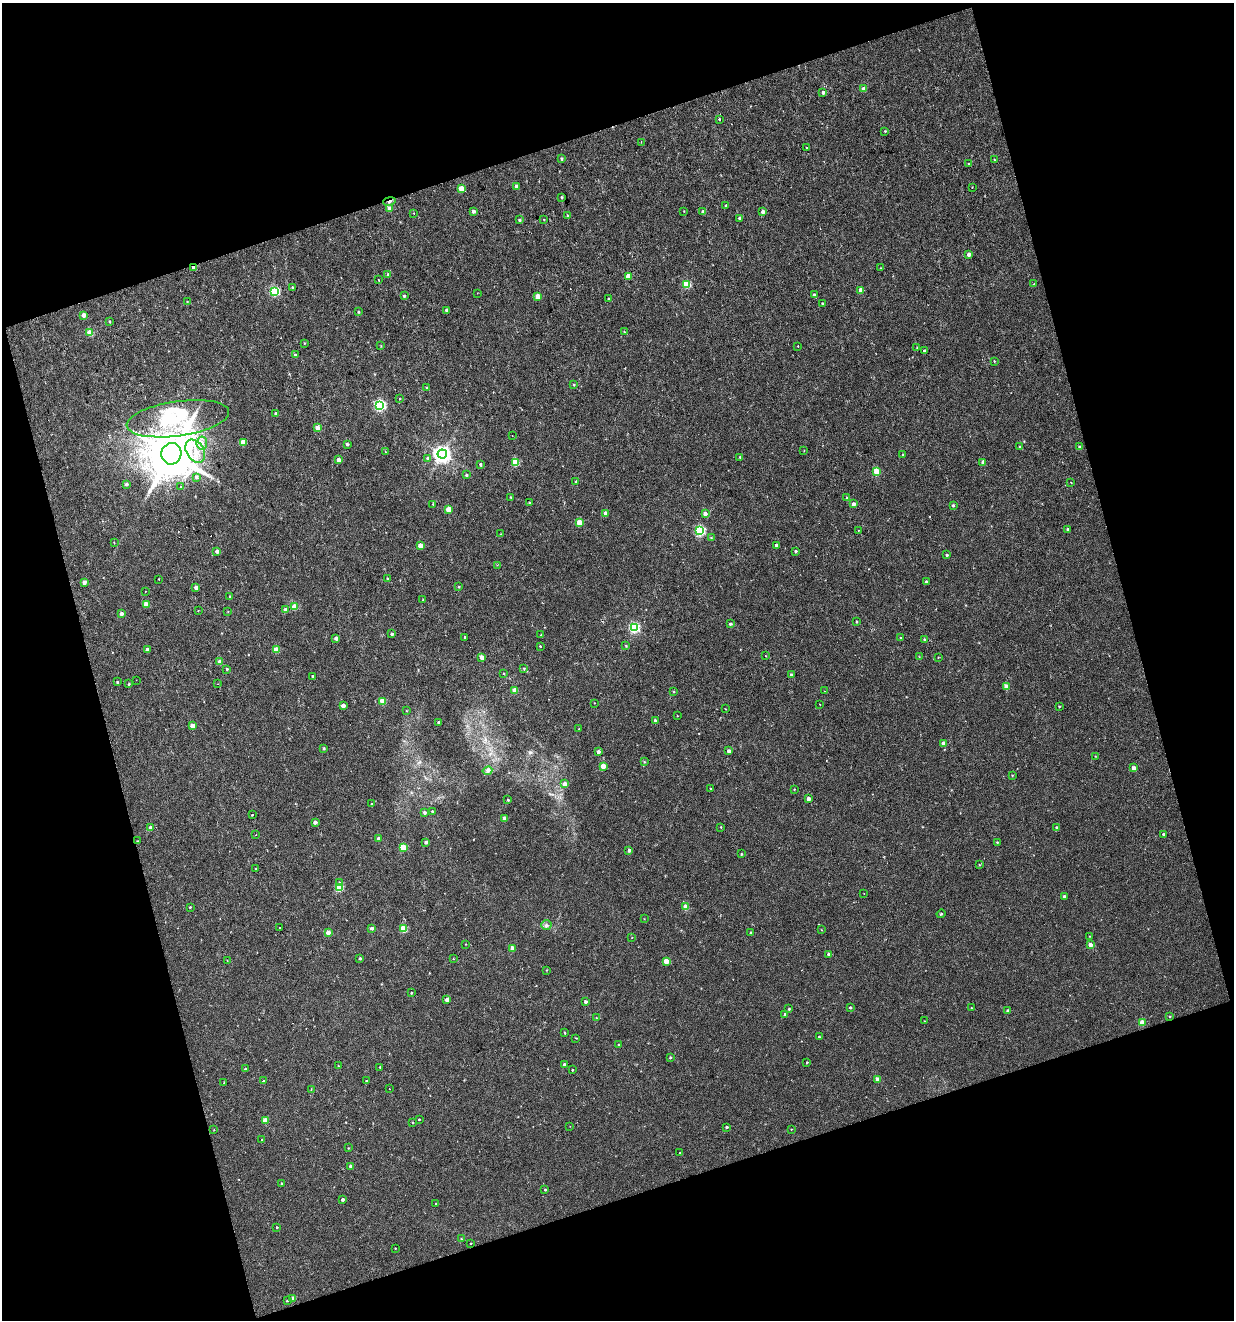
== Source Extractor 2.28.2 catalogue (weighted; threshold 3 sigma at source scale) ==
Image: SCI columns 53-2515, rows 1-2635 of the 2551 x 2635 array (HDU 1 of 3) = the unmasked area's bounding box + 8 px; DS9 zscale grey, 2 x 2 block average (1 PNG px = mean of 2 x 2 image px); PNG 1236 x 1322 px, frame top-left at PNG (2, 3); each listed source drawn as its Kron ellipse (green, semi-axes under 4 px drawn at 4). Shown black and unused: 36% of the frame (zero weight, under 2 of 3 exposures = <1% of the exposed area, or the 3 px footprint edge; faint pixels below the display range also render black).
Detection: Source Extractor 2.28.2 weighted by HDU 2 'WHT'. Background 3.53e-04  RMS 0.0024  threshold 0.0107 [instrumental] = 3 sigma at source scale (4.5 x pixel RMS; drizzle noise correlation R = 1.50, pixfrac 1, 0.0396/0.0396 arcsec/px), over >= 5 px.
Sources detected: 285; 4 cosmic-ray / hot-pixel residue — neither listed nor drawn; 2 inside a brighter listed object's ellipse — not listed separately; the other 279 listed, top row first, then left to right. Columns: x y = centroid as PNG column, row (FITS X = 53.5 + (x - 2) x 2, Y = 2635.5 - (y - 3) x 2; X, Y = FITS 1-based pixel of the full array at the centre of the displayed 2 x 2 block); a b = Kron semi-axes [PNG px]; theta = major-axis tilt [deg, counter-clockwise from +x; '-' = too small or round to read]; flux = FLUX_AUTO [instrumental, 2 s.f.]
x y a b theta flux
864 89 3 3 - 5.8
823 92 3 3 - 1.2
719 119 2 2 - 2.5
885 131 3 2 - 0.44
641 142 2 2 - 0.26
806 148 3 2 - 0.52
562 159 3 2 - 0.77
994 160 3 2 - 0.36
968 164 3 2 - 0.46
516 186 3 3 - 1.3
972 187 2 2 - 0.22
461 189 3 3 - 10
562 197 3 2 - 0.58
389 201 6 2 12 3.3
726 206 3 2 - 0.71
389 208 3 3 - 2.3
473 211 3 3 - 2
684 211 2 2 - 0.23
703 212 3 3 - 1.7
763 212 3 3 - 2.3
414 213 2 2 - 0.31
568 215 3 2 - 0.46
740 218 3 2 - 0.82
520 220 3 3 - 0.76
544 220 3 2 - 0.29
969 254 3 3 - 2
194 267 3 2 - 3.6
880 268 2 2 - 0.19
388 274 3 2 - 0.65
628 276 3 3 - 8
379 280 2 2 - 0.58
687 284 3 3 - 25
1034 284 2 2 - 0.38
292 288 3 3 - 0.63
861 290 3 3 - 4.3
274 291 3 3 - 48
477 293 2 2 - 0.32
814 295 3 2 - 1.2
404 296 3 3 - 0.83
538 296 3 3 - 7.5
608 299 3 2 - 0.49
187 301 3 2 - 0.24
823 304 2 2 - 1.1
447 310 3 3 - 1.6
359 312 3 2 - 0.64
84 315 3 3 - 3
109 321 3 2 - 0.36
624 332 3 2 - 0.3
90 333 3 3 - 11
304 343 3 2 - 0.37
381 346 3 2 - 0.29
798 346 2 2 - 0.44
917 347 2 2 - 0.38
924 351 3 2 - 1
295 355 3 3 - 1
994 361 3 2 - 0.34
574 385 3 3 - 0.51
426 387 2 2 - 0.28
399 398 2 2 - 0.31
380 405 4 3 - 79
276 414 3 2 - 1.4
178 419 52 17 8 36
317 428 3 3 - 5.5
512 436 2 2 - 0.19
243 442 3 3 - 7.1
202 443 6 5 - 2.6
347 444 3 3 - 0.97
1020 447 3 2 - 0.32
1080 447 3 3 - 0.91
804 450 2 2 - 0.29
195 451 12 8 -59 8.5
386 452 2 2 - 0.25
171 454 10 10 - 4100
442 454 5 4 - 290
903 455 3 2 - 0.46
740 457 3 2 - 0.5
428 458 4 3 - 0.86
339 460 3 3 - 3.5
983 462 3 2 - 3.3
516 463 3 3 - 15
480 464 2 2 - 0.96
877 472 3 3 - 14
466 475 3 3 - 0.71
196 477 4 3 - 1.1
576 482 3 2 - 0.56
1071 483 2 2 - 0.58
126 484 3 3 - 1.2
181 487 2 2 - 1.6
511 497 3 3 - 0.54
847 498 3 2 - 0.48
530 503 3 3 - 0.5
433 504 2 2 - 0.31
853 504 3 3 - 2.6
953 505 3 3 - 0.8
449 509 3 3 - 9.5
605 513 3 3 - 2.6
705 514 3 3 - 2.4
579 523 3 3 - 8.6
1068 529 3 2 - 0.69
858 530 2 2 - 0.22
700 531 3 3 - 56
501 534 3 2 - 0.27
711 537 3 3 - 0.43
114 543 3 2 - 0.24
776 545 2 2 - 1
420 546 3 3 - 6
217 551 3 3 - 1.9
796 551 3 2 - 0.97
947 555 2 2 - 0.87
497 565 2 2 - 0.24
159 579 2 2 - 0.27
387 579 3 2 - 0.65
84 582 3 2 - 3.2
926 582 3 3 - 0.87
459 587 2 2 - 0.4
196 588 3 3 - 2.8
145 591 2 2 - 0.36
230 597 3 2 - 0.45
423 600 2 2 - 0.49
146 604 3 3 - 4.3
294 607 3 3 - 8.9
286 609 3 3 - 2.4
198 610 2 2 - 0.57
228 612 3 2 - 0.25
121 614 3 3 - 2.3
857 622 3 2 - 0.48
730 624 3 3 - 0.94
634 628 3 3 - 58
392 634 3 2 - 1.2
541 635 3 2 - 0.24
465 637 2 2 - 1.2
336 638 3 3 - 2.2
900 638 3 2 - 0.45
924 639 3 3 - 0.61
540 646 2 2 - 0.47
626 646 3 3 - 0.52
276 649 3 3 - 7.2
147 650 3 2 - 1.9
766 656 2 2 - 0.3
482 657 3 3 - 4.4
919 657 2 2 - 0.22
938 657 2 2 - 0.24
220 662 3 3 - 4.4
524 668 3 3 - 0.5
227 669 3 3 - 0.54
503 673 3 2 - 0.26
791 675 2 2 - 1.2
313 676 2 2 - 0.81
136 680 2 2 - 0.22
117 682 3 2 - 0.53
129 684 3 3 - 0.54
218 684 2 2 - 0.26
1006 687 3 3 - 3.7
515 690 3 3 - 7.6
825 691 2 2 - 0.27
673 692 3 2 - 0.36
383 701 3 3 - 13
594 703 2 2 - 0.23
820 704 2 2 - 0.22
343 706 3 2 - 3
1059 706 3 2 - 0.43
725 709 2 2 - 0.26
406 711 2 2 - 0.28
677 716 2 2 - 0.21
655 720 2 2 - 1
439 722 3 2 - 0.64
193 726 3 3 - 4.7
579 729 2 2 - 0.46
943 744 3 3 - 3.3
324 748 3 2 - 0.67
729 751 3 2 - 2.2
598 752 3 3 - 2
1095 756 2 2 - 0.25
644 762 3 2 - 0.39
603 766 3 3 - 6.5
1133 768 3 3 - 2.7
487 771 5 3 - 1.1
1012 775 3 2 - 0.37
565 784 3 3 - 3
710 788 2 2 - 0.39
794 789 2 2 - 0.33
808 799 3 2 - 2.9
508 800 2 2 - 0.62
371 804 2 2 - 0.27
432 811 2 2 - 0.62
424 813 3 3 - 1.1
252 815 2 2 - 1.7
504 818 3 3 - 2.8
315 822 3 3 - 2.1
721 827 3 2 - 0.35
1056 827 3 2 - 0.57
150 828 3 3 - 2.8
1164 834 3 2 - 0.96
256 835 2 2 - 1.2
379 838 3 2 - 2.1
138 841 3 2 - 0.24
426 842 3 2 - 1.3
997 842 3 2 - 0.41
403 848 3 3 - 19
629 850 3 3 - 1.3
741 854 3 3 - 0.51
979 865 3 2 - 0.34
256 869 2 2 - 0.27
340 883 2 2 - 0.82
339 888 3 3 - 22
864 894 2 2 - 0.2
1064 896 3 2 - 1.3
190 907 3 3 - 0.41
686 907 3 3 - 8.7
941 914 4 2 - 0.62
644 919 2 2 - 0.22
546 925 5 4 - 1.4
279 927 2 2 - 0.65
372 928 3 3 - 1.8
403 929 3 3 - 18
821 930 2 2 - 0.4
328 932 3 3 - 5.8
751 932 3 2 - 0.48
1089 936 2 2 - 0.26
632 937 2 2 - 0.28
466 944 2 2 - 0.27
1090 945 3 3 - 3.1
513 948 3 3 - 6.5
829 954 3 2 - 1.4
360 958 3 2 - 0.75
453 959 2 2 - 0.4
227 961 2 2 - 0.26
666 961 4 3 - 6.9
546 970 3 2 - 0.29
411 993 2 2 - 0.66
447 1000 3 2 - 4.3
586 1002 3 2 - 1.4
850 1007 3 2 - 0.66
972 1008 2 2 - 0.38
789 1009 3 2 - 0.58
1008 1011 3 3 - 1.5
785 1014 3 2 - 1.2
1170 1016 2 2 - 0.32
596 1018 3 2 - 0.4
924 1021 2 2 - 0.23
1142 1023 3 3 - 10
565 1033 4 2 - 0.47
819 1037 2 2 - 0.68
576 1038 3 2 - 0.31
618 1045 3 2 - 0.38
670 1057 2 2 - 0.66
807 1062 2 2 - 1.3
564 1064 3 2 - 1.1
338 1066 2 2 - 0.27
380 1067 3 2 - 0.38
245 1069 3 2 - 0.9
572 1070 2 2 - 0.57
878 1079 3 3 - 4.6
263 1081 2 2 - 0.26
366 1081 3 2 - 0.72
224 1082 2 2 - 1.2
389 1088 2 2 - 0.21
311 1089 2 2 - 0.3
419 1119 2 2 - 0.45
265 1120 3 3 - 11
413 1123 2 2 - 0.37
570 1126 2 2 - 0.16
726 1127 3 2 - 0.69
791 1129 2 2 - 1
214 1130 2 2 - 0.26
262 1139 2 2 - 0.22
348 1148 2 2 - 0.34
680 1153 2 2 - 1
351 1166 2 2 - 2.2
282 1183 2 2 - 0.78
545 1190 2 2 - 0.45
343 1199 2 2 - 1.5
435 1203 2 2 - 0.83
277 1227 2 2 - 0.45
461 1239 3 2 - 0.36
471 1243 2 2 - 0.3
395 1248 2 2 - 0.26
293 1298 3 2 - 4.3
287 1301 2 2 - 0.43
Overlapping masked pixels (flux is a lower limit): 2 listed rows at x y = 389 201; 194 267
Diffuse or blended objects may show on this block-average render without a row.